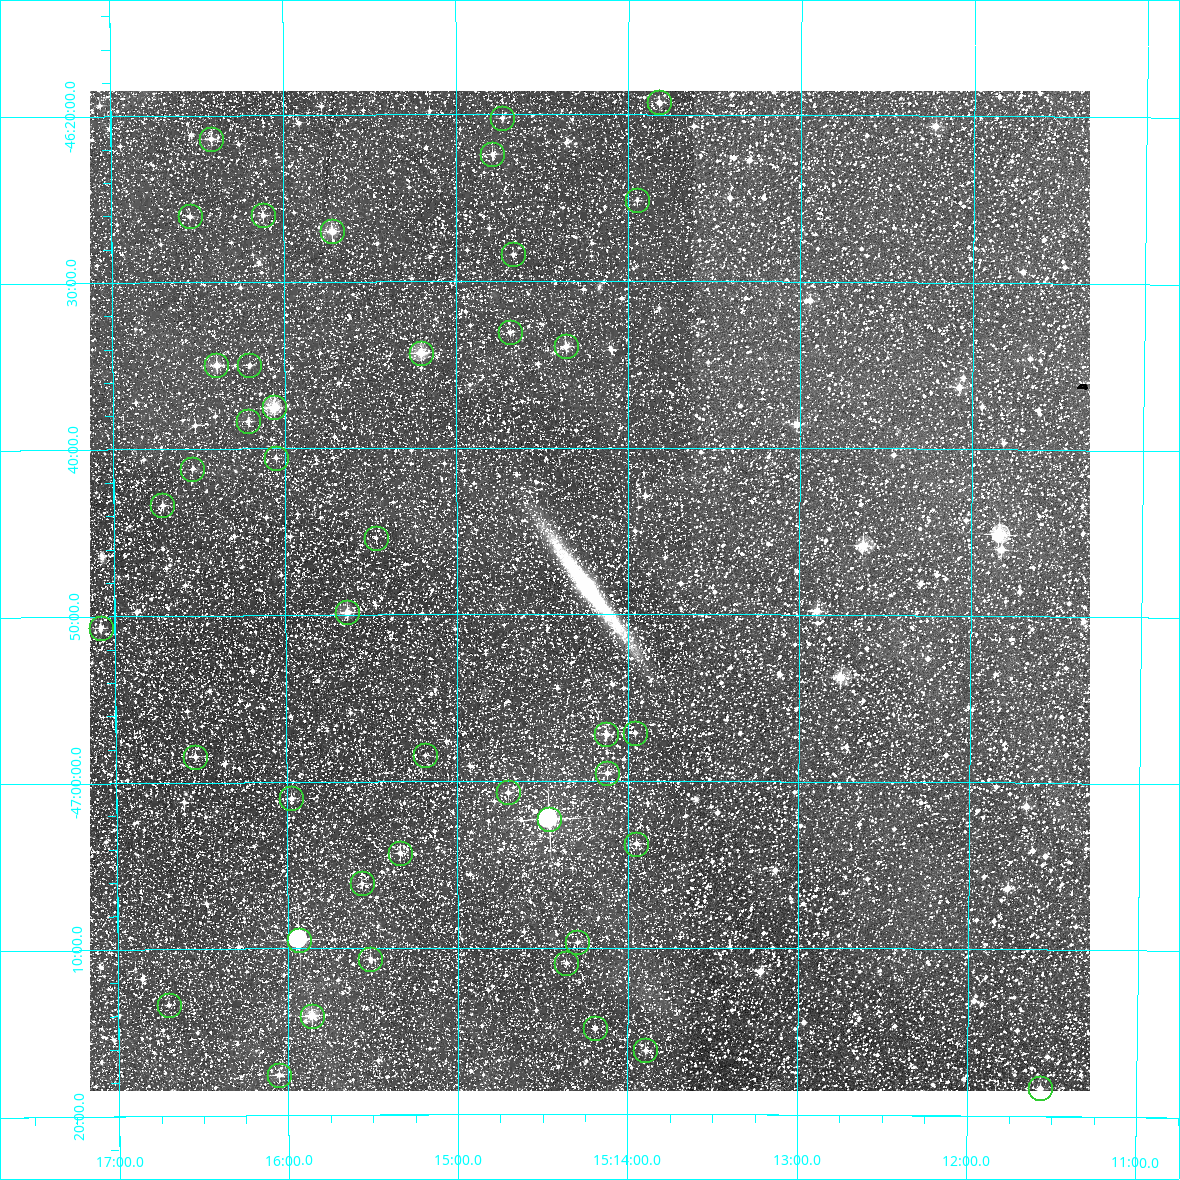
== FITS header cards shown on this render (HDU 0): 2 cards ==
NAXIS1  =                 1000 / Width of image
NAXIS2  =                 1000 / Height of image

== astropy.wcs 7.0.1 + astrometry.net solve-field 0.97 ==
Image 1000 x 1000 px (HDU 0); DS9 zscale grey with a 90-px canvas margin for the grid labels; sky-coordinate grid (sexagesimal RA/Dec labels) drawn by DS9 from the SOLVED WCS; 43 Tycho-2 reference stars matched to detected sources circled (green)
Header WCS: RA---TAN/DEC--TAN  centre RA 15:14:13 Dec -46:49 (228.56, -46.81 deg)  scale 3.6 arcsec/px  FOV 60.0' x 60.0'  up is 0 deg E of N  parity normal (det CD < 0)
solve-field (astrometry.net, Tycho-2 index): VERIFIED the header's WCS against the Tycho-2 star catalogue (42 matches, 0 conflicts) and refined it, rather than solving blind
Solved WCS: RA---TAN-SIP/DEC--TAN-SIP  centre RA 15:14:13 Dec -46:49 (228.56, -46.81 deg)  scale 3.6 arcsec/px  FOV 60.0' x 60.0'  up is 0 deg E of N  parity normal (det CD < 0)
The solver's refit moves the header's centre by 1.4 arcsec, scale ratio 0.9995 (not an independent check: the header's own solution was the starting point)
Tycho-2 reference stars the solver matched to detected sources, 43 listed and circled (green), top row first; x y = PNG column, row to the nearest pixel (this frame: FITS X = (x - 90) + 1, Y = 1000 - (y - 91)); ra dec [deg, ICRS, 3 dp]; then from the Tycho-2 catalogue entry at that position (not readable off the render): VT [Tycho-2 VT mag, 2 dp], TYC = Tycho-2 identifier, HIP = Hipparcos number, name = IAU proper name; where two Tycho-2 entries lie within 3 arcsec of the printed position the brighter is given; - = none
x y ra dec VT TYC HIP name
659 102 228.456 -46.321 10.78 8294-1143-1 - -
502 118 228.682 -46.337 11.55 8294-787-1 - -
211 139 229.105 -46.357 10.25 8294-1069-1 - -
492 154 228.697 -46.373 11.36 8294-735-1 - -
637 200 228.487 -46.419 11.15 8294-557-1 - -
263 215 229.030 -46.434 10.84 8294-957-1 - -
190 216 229.136 -46.434 10.99 8294-411-1 - -
332 231 228.930 -46.449 10.08 8294-917-1 - -
513 254 228.667 -46.473 11.26 8294-667-1 - -
510 332 228.672 -46.551 11.77 8294-63-1 - -
566 346 228.591 -46.565 10.43 8294-247-1 - -
421 353 228.801 -46.572 9.33 8294-1371-1 - -
216 365 229.099 -46.583 10.22 8294-521-1 - -
249 365 229.051 -46.583 11.24 8294-895-1 - -
274 407 229.015 -46.625 8.43 8294-1067-1 74706 -
248 421 229.053 -46.639 10.75 8294-203-1 - -
276 458 229.013 -46.676 11.69 8294-919-1 - -
192 469 229.135 -46.687 11.58 8294-153-1 - -
162 505 229.179 -46.723 10.65 8294-821-1 - -
376 538 228.868 -46.756 12.09 8294-15-1 - -
347 612 228.910 -46.831 9.98 8294-1033-1 - -
101 628 229.271 -46.845 10.91 8294-333-1 - -
635 733 228.490 -46.952 11.86 8298-2081-1 - -
606 734 228.531 -46.953 10.61 8298-1608-1 - -
425 755 228.797 -46.974 11.89 8298-2121-1 - -
195 757 229.134 -46.974 10.65 8298-2097-1 - -
607 773 228.530 -46.992 10.73 8298-1906-1 - -
508 792 228.676 -47.011 11.44 8298-1869-1 - -
291 798 228.994 -47.017 10.91 8298-990-1 - -
549 819 228.615 -47.038 7.26 8298-3685-1 74592 -
636 844 228.487 -47.063 11.39 8298-538-1 - -
400 853 228.834 -47.071 11.00 8298-2236-1 - -
362 883 228.890 -47.102 11.13 8298-770-1 - -
299 940 228.983 -47.158 8.10 8298-1970-1 - -
577 942 228.574 -47.161 11.57 8298-2220-1 - -
370 959 228.878 -47.178 11.61 8298-906-1 - -
566 963 228.590 -47.182 11.79 8298-1648-1 - -
169 1005 229.176 -47.222 11.41 8298-1827-1 - -
312 1016 228.965 -47.234 9.23 8298-1844-1 - -
595 1028 228.548 -47.247 11.43 8298-1847-1 - -
645 1050 228.474 -47.269 10.94 8298-1940-1 - -
279 1075 229.014 -47.293 10.52 8298-2188-1 - -
1040 1088 227.892 -47.306 10.63 8298-1140-1 - -